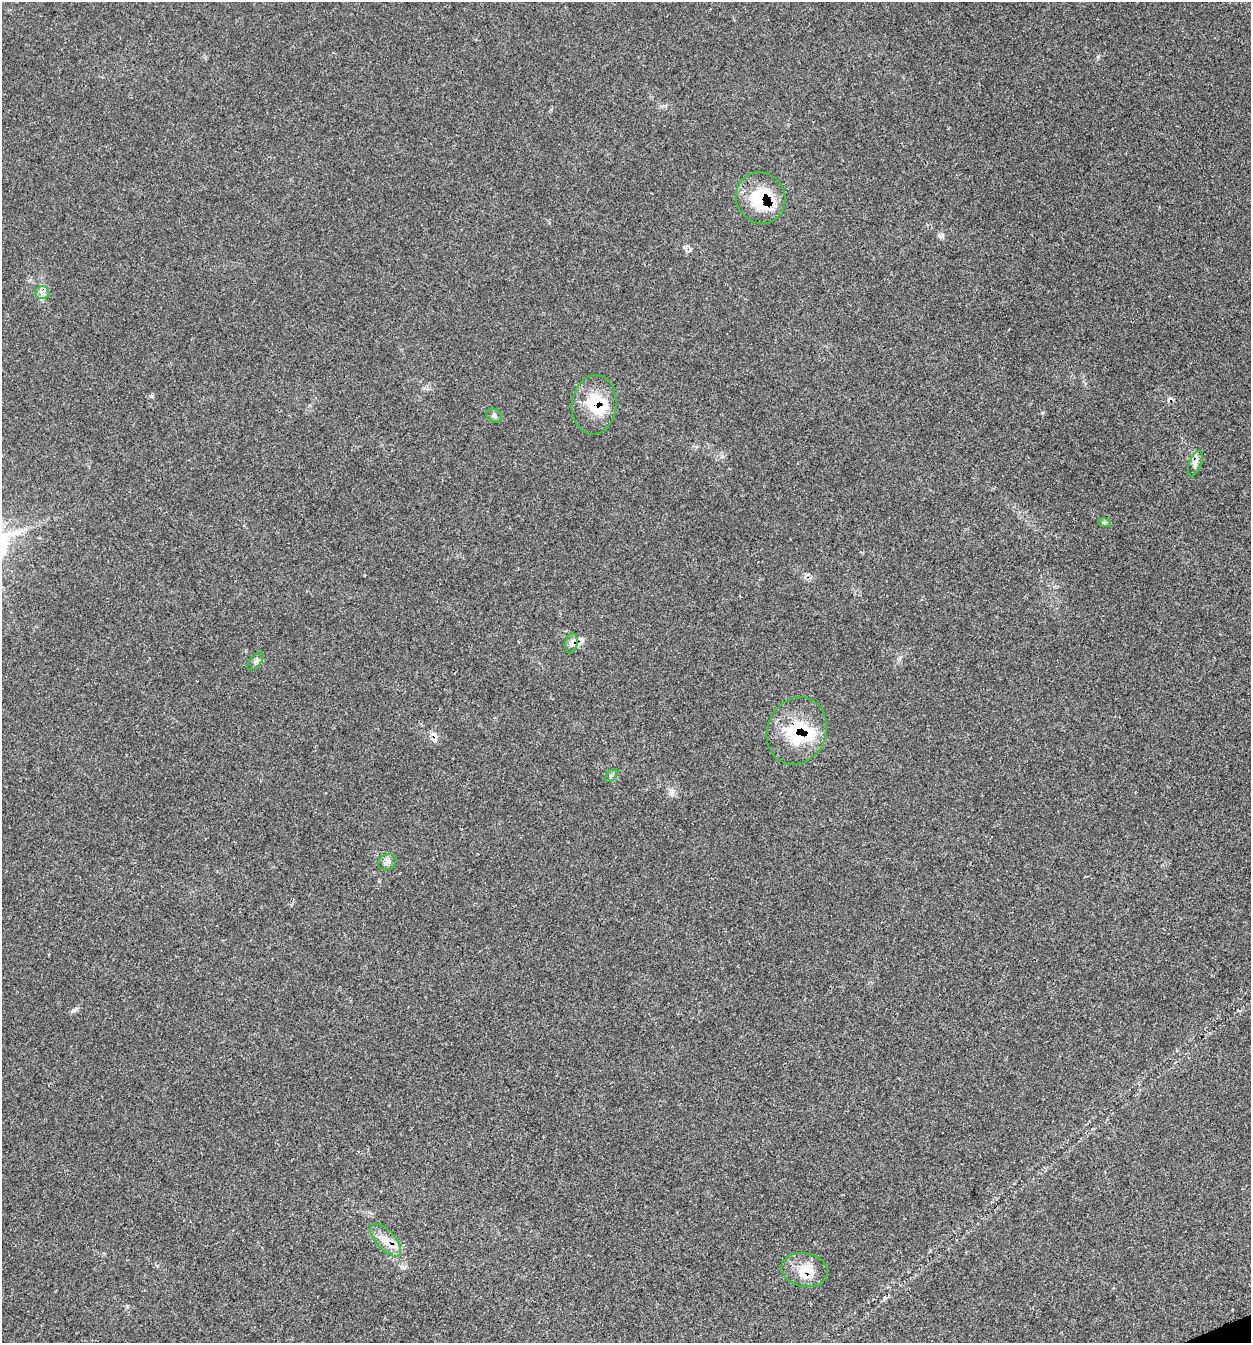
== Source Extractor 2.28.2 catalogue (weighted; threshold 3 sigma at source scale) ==
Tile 6 of 4 x 4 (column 2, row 2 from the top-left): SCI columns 1489-2737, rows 2798-4138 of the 5595 x 5585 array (HDU 1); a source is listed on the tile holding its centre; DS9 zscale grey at full resolution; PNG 1253 x 1345 px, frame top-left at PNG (2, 2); each listed source drawn as its Kron ellipse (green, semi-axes under 4 px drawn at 4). Shown black and unused: <1% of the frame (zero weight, under 3 of 4 exposures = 8% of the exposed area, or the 3 px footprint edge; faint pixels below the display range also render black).
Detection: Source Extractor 2.28.2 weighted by HDU 2 'WHT'; one run over the whole footprint, this tile lists its part. Background 0.0393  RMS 0.0038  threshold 0.017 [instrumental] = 3 sigma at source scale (4.5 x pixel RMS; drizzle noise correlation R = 1.50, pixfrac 1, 0.05/0.05 arcsec/px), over >= 5 px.
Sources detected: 19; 3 cosmic-ray / hot-pixel residue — neither listed nor drawn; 3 inside a brighter listed object's ellipse — not listed separately; the other 13 listed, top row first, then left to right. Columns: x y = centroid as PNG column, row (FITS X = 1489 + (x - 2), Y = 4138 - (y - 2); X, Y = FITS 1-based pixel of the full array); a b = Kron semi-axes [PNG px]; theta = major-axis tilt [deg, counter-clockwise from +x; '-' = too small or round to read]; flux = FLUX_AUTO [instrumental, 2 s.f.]
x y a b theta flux
761 198 26 24 -60 18
42 293 7 6 - 1.4
594 405 30 22 83 13
494 416 8 6 -33 0.95
1195 464 13 6 69 1.5
1104 522 6 4 -19 0.58
571 643 10 6 80 1.5
256 661 11 5 50 1.2
797 731 34 29 66 20
611 775 8 4 46 0.88
387 862 9 7 32 1.5
386 1240 20 9 -49 4.4
805 1270 23 17 -11 7.2
Overlapping masked pixels (flux is a lower limit): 5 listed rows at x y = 761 198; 594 405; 571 643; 797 731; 805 1270
Unlisted compact peaks at least as high as the median listed source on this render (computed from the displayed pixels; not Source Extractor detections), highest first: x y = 1098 57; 152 396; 73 1010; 127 1307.